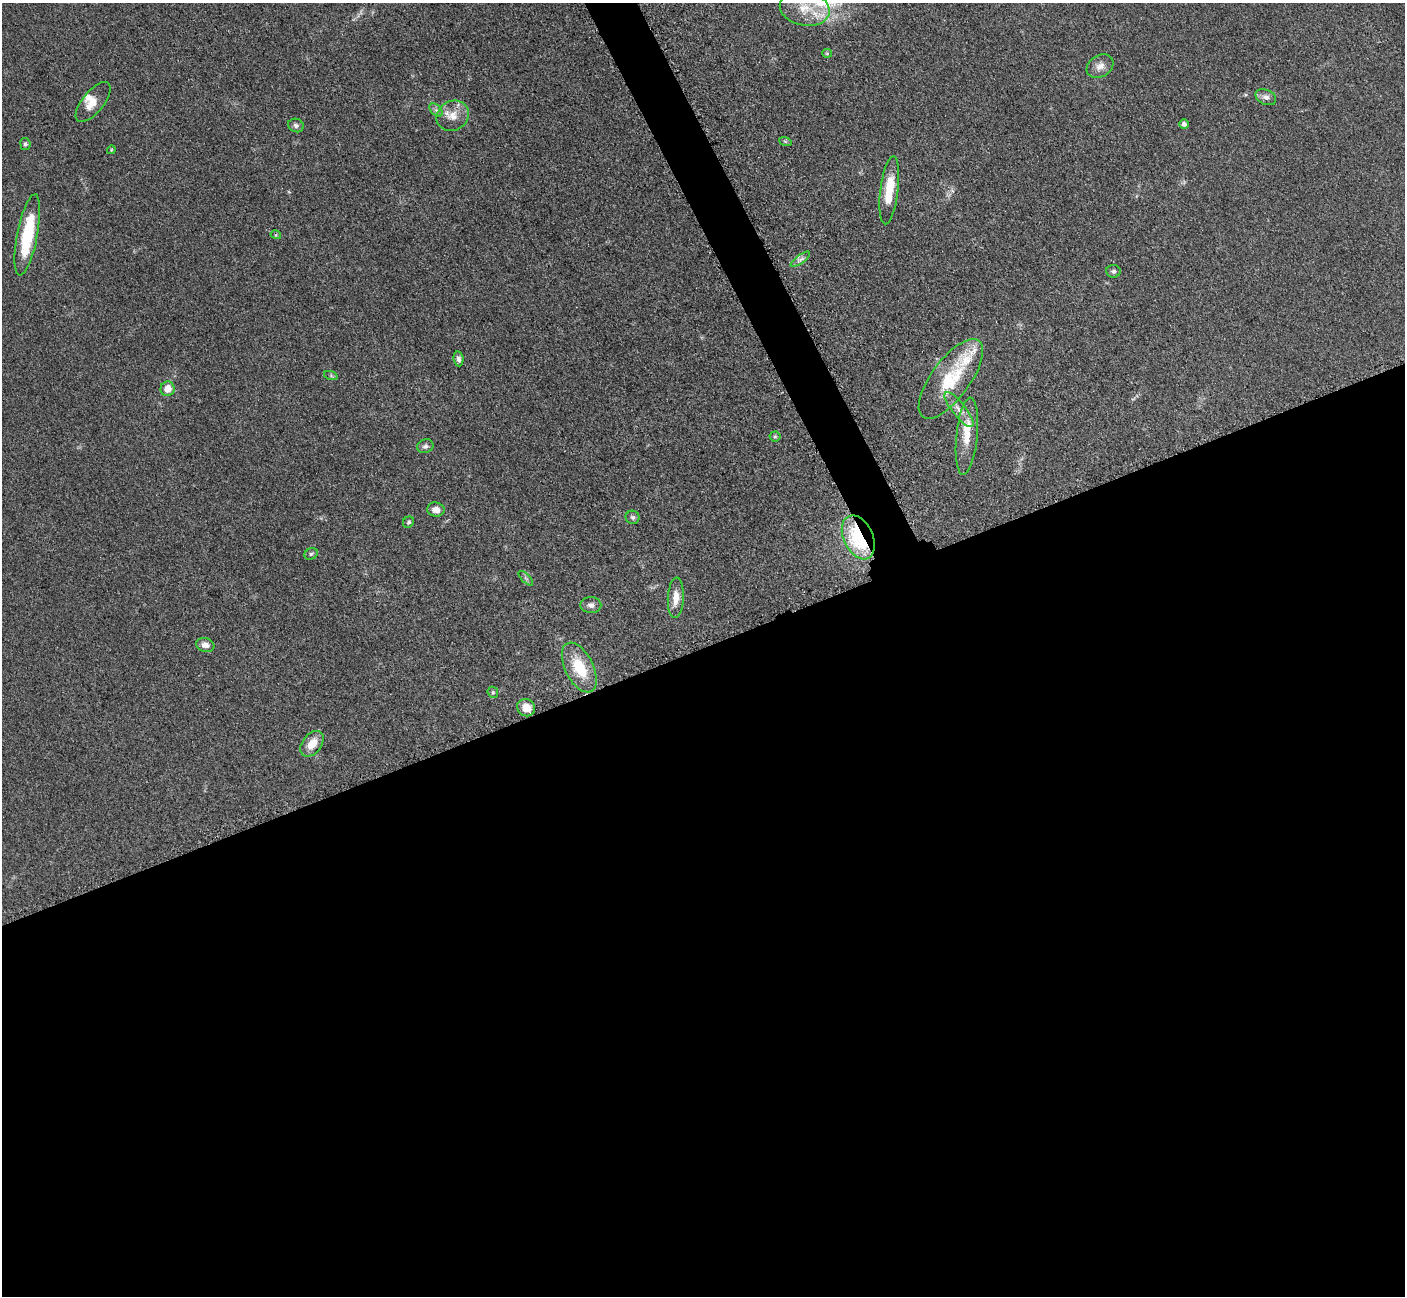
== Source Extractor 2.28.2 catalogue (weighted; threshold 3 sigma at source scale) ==
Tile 15 of 4 x 4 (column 3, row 4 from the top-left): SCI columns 2827-4229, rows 297-1590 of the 5699 x 5661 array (HDU 1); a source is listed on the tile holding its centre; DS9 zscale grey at full resolution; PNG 1407 x 1298 px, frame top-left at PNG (2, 3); each listed source drawn as its Kron ellipse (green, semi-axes under 4 px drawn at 4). Shown black and unused: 52% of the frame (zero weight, under 3 of 5 exposures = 4% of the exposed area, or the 3 px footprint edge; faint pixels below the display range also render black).
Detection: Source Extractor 2.28.2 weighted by HDU 2 'WHT'; one run over the whole footprint, this tile lists its part. Background 0.0521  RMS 0.0055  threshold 0.0249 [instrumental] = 3 sigma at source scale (4.5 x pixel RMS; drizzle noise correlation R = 1.50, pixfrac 1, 0.05/0.05 arcsec/px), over >= 5 px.
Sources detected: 42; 4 inside a brighter listed object's ellipse — not listed separately; the other 38 listed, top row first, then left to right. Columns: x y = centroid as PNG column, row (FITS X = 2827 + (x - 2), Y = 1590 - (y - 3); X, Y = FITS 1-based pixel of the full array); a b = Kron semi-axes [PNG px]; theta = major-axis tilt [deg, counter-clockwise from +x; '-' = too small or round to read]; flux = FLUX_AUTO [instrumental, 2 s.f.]
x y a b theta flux
805 8 25 17 -12 15
827 53 5 4 - 0.71
1100 66 14 11 31 4.3
1266 97 11 7 -26 2.6
93 102 24 10 50 6.7
436 110 8 5 -44 1.5
453 116 17 14 32 7.7
1184 124 5 4 - 2
296 125 8 6 -19 1.6
785 141 6 4 -19 0.72
25 144 6 5 - 1.1
111 150 4 3 - 0.46
889 190 34 9 83 17
27 235 41 10 79 33
276 235 5 3 - 0.52
800 259 11 3 36 1.4
1113 271 7 6 - 1.5
458 359 7 5 -82 2
331 376 7 4 -19 0.88
951 379 47 19 54 29
168 389 7 7 - 6.4
959 409 21 6 -51 5.1
775 436 5 5 - 0.76
967 436 38 10 84 12
425 446 8 6 21 1.8
436 510 9 7 -10 3.8
632 517 7 6 - 1.3
409 522 6 5 - 1.1
858 537 23 14 -65 49
311 554 7 5 26 1.1
526 578 9 3 -45 1.1
676 598 20 8 87 6.7
591 605 10 8 0 2.4
205 645 9 7 -16 3.3
579 668 27 14 -63 21
493 692 6 5 - 0.79
526 708 9 8 - 7.6
312 744 14 9 52 8.1
Overlapping masked pixels (flux is a lower limit): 1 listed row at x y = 858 537